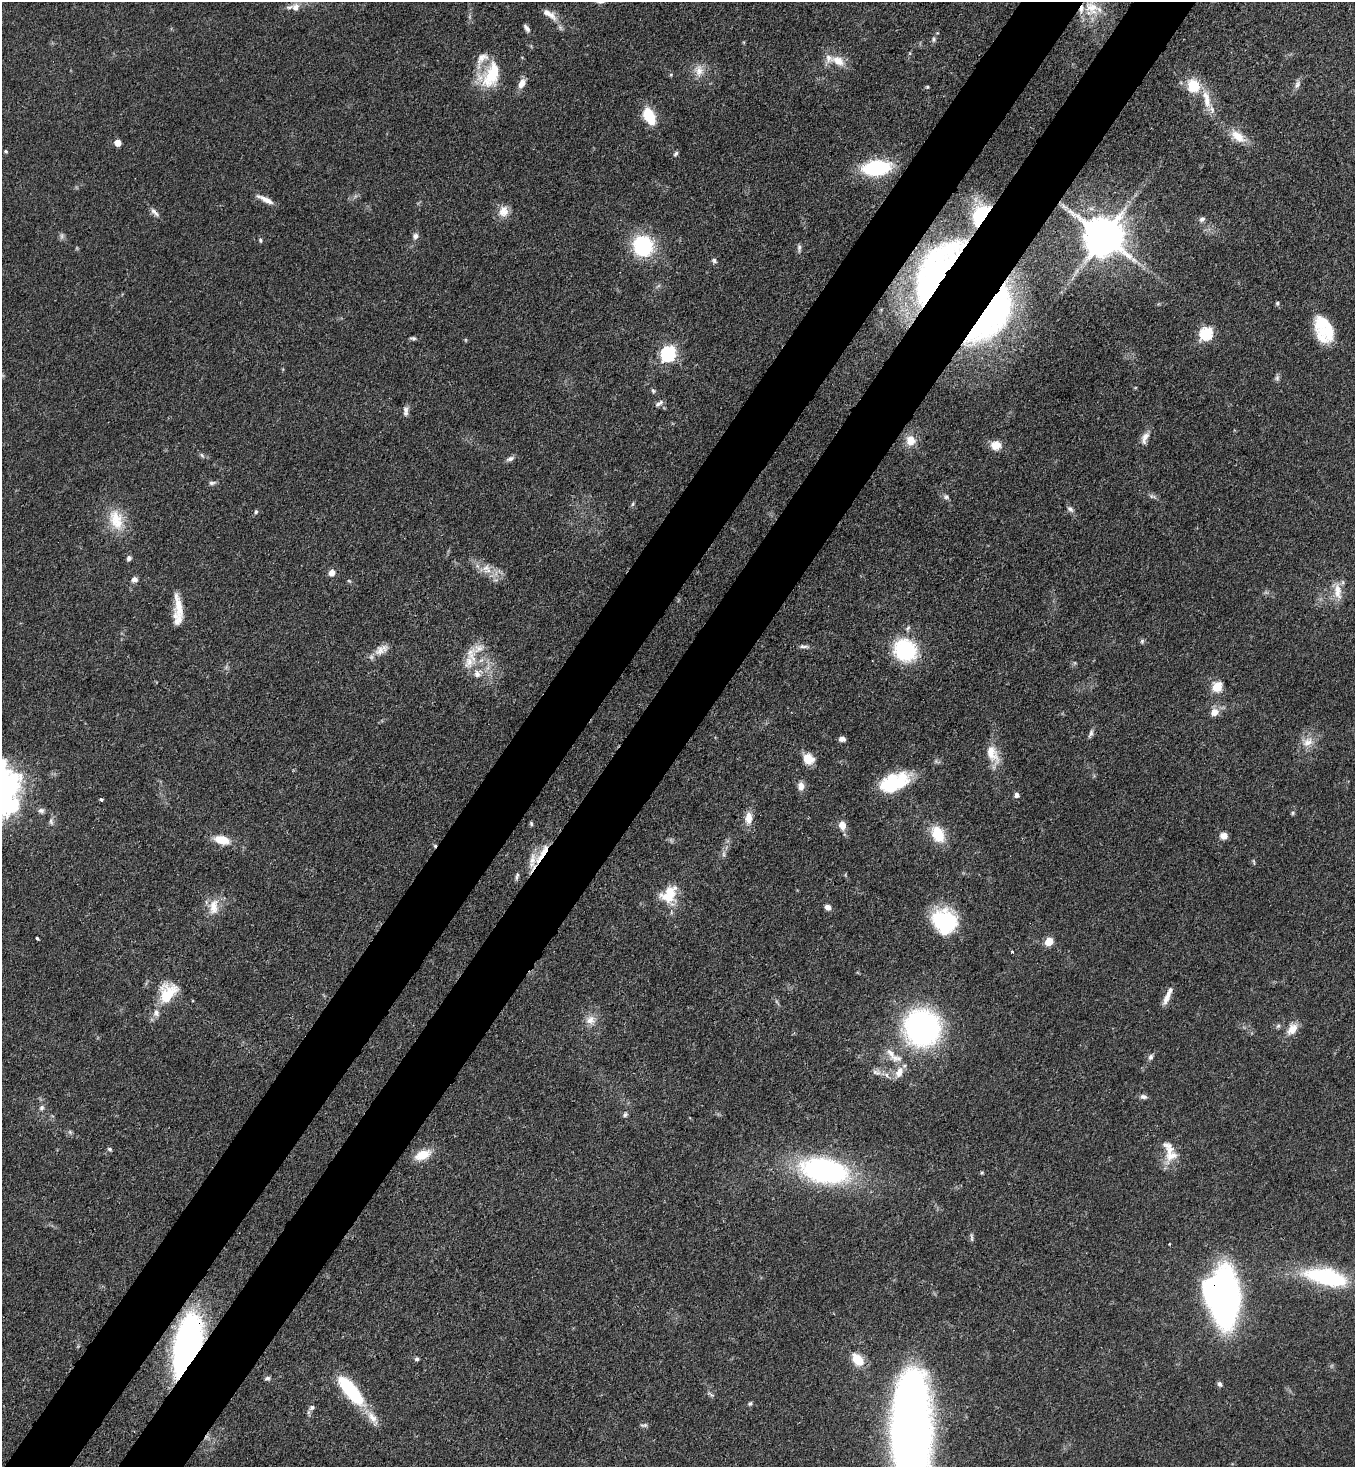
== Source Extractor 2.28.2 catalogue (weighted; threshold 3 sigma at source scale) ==
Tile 7 of 4 x 4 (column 3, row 2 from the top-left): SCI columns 2934-4286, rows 2997-4461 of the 6015 x 5992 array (HDU 1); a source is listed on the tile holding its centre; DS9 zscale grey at full resolution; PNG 1357 x 1469 px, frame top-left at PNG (2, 2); no overlay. Shown black and unused: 9% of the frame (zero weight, under 3 of 4 exposures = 7% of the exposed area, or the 3 px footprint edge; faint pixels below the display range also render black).
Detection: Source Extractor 2.28.2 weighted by HDU 2 'WHT'; one run over the whole footprint, this tile lists its part. Background 0.0644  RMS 0.0036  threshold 0.0163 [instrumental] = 3 sigma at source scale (4.5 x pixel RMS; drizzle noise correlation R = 1.50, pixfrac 1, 0.05/0.05 arcsec/px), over >= 5 px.
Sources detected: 150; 2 too faint to see at this stretch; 1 inside a brighter object's white glare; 1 cosmic-ray / hot-pixel residue — not listed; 17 inside a brighter listed object's ellipse — not listed separately; the other 129 listed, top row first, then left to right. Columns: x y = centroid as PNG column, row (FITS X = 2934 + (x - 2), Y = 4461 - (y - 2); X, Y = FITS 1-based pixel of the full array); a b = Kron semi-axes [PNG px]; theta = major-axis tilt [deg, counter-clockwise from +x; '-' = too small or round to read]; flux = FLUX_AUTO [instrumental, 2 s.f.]
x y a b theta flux
296 7 11 10 - 3.1
1091 8 23 17 -33 9.5
549 14 24 8 -35 4
527 28 10 5 -55 1.3
933 39 9 4 90 0.79
838 61 20 12 -26 5.6
699 70 17 10 -89 3.9
491 75 35 21 63 16
522 83 14 8 67 2.8
1297 84 13 7 66 1.6
1193 86 13 11 -63 11
927 87 4 4 - 0.49
1207 99 29 10 -78 6.3
649 116 18 9 -63 13
1238 136 22 11 -38 5.9
118 143 5 5 - 4.3
6 151 5 4 - 0.52
676 154 7 5 50 0.7
876 168 21 11 6 37
265 199 23 6 -26 3
504 211 15 13 75 4
154 212 15 5 -45 1.6
980 215 25 14 59 18
1202 219 8 7 - 1.1
415 236 8 7 - 1.4
1104 236 12 12 - 1200
260 240 6 5 - 0.61
643 246 25 22 -64 24
799 248 11 5 87 0.98
714 261 7 5 -46 0.83
933 279 77 32 55 74
1277 303 6 4 87 0.59
992 317 74 29 55 76
1323 323 27 15 -34 9.2
1206 333 7 6 - 40
413 338 8 5 -8 0.73
466 340 6 3 -71 0.34
668 354 7 7 - 80
1277 378 8 6 89 0.92
653 391 7 5 -50 0.64
660 402 9 6 34 1.1
406 410 11 7 -84 1.6
1145 438 17 8 70 2.7
911 440 13 12 - 5.2
996 445 12 10 -6 4.3
202 455 7 5 -47 0.73
510 459 12 6 21 1.3
212 483 9 5 7 1
1152 496 10 5 -10 0.98
946 497 8 6 -25 1
633 504 6 4 87 0.55
1070 509 9 7 -46 1.3
256 512 6 5 - 0.67
116 520 30 17 -73 11
129 558 6 6 - 1.1
486 569 16 11 -61 4.3
332 573 7 7 - 2.4
134 579 7 6 - 1.6
1338 593 17 11 -65 4.4
178 605 31 8 -77 5.8
908 628 8 5 41 0.84
1142 641 7 5 88 0.72
804 646 15 4 -6 1.2
905 650 21 19 -41 31
380 651 19 12 37 3.8
469 662 20 13 71 6.3
1217 687 6 5 - 20
1215 712 9 8 - 3.5
1091 733 12 5 72 1.1
842 739 7 5 -1 1.5
1308 742 18 12 38 4.7
992 754 26 13 -65 6.9
808 759 14 11 -35 4.9
894 782 33 17 23 23
801 786 11 8 -83 2.4
1017 795 5 5 - 1.6
101 799 3 3 - 1.2
14 805 13 9 77 11
41 810 9 7 -3 1.2
1293 813 6 5 - 0.59
749 818 16 9 88 4.1
51 821 9 6 -80 1.1
531 824 6 4 -70 0.54
842 825 10 7 -73 3.5
938 834 18 13 -63 10
1224 836 8 7 - 2.6
222 840 16 9 -13 7
542 854 35 7 58 5.9
724 854 9 4 82 0.97
1254 862 9 2 -75 0.36
517 876 10 4 76 0.83
669 894 24 17 52 10
213 907 23 12 84 5.8
828 907 7 6 - 2
945 922 23 20 -56 34
37 938 4 3 - 1.5
1049 942 5 5 - 11
1012 952 3 3 - 0.65
167 993 25 17 55 13
1167 997 19 7 67 3.2
591 1020 13 12 - 3.6
1278 1026 7 5 44 0.75
922 1028 31 30 - 97
1292 1029 18 11 48 4.2
893 1056 30 11 -39 5.4
1151 1057 8 6 67 1.1
876 1072 14 6 -16 1.8
1143 1097 10 6 -5 1.2
42 1108 8 6 48 1.1
625 1115 7 5 41 0.79
110 1149 6 4 -27 0.63
423 1155 20 11 22 6.8
1172 1156 22 14 40 5.7
825 1171 38 19 -12 96
982 1173 5 4 - 0.44
972 1238 11 3 -83 0.78
1327 1277 45 17 -12 40
1224 1297 35 21 -83 230
188 1347 35 14 77 240
417 1359 5 5 - 0.73
858 1360 13 9 -52 8.5
267 1378 7 6 - 0.92
1220 1384 7 5 -66 0.99
351 1391 33 11 -50 32
750 1404 7 4 48 0.61
312 1407 8 6 34 1.1
372 1417 20 9 -52 4.3
644 1425 11 4 10 0.8
910 1432 83 26 89 480
Overlapping masked pixels (flux is a lower limit): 6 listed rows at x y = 980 215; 933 279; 992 317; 542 854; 1224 1297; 188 1347
Isophote crosses this tile's border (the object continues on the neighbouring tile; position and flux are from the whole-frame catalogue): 1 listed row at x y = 910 1432